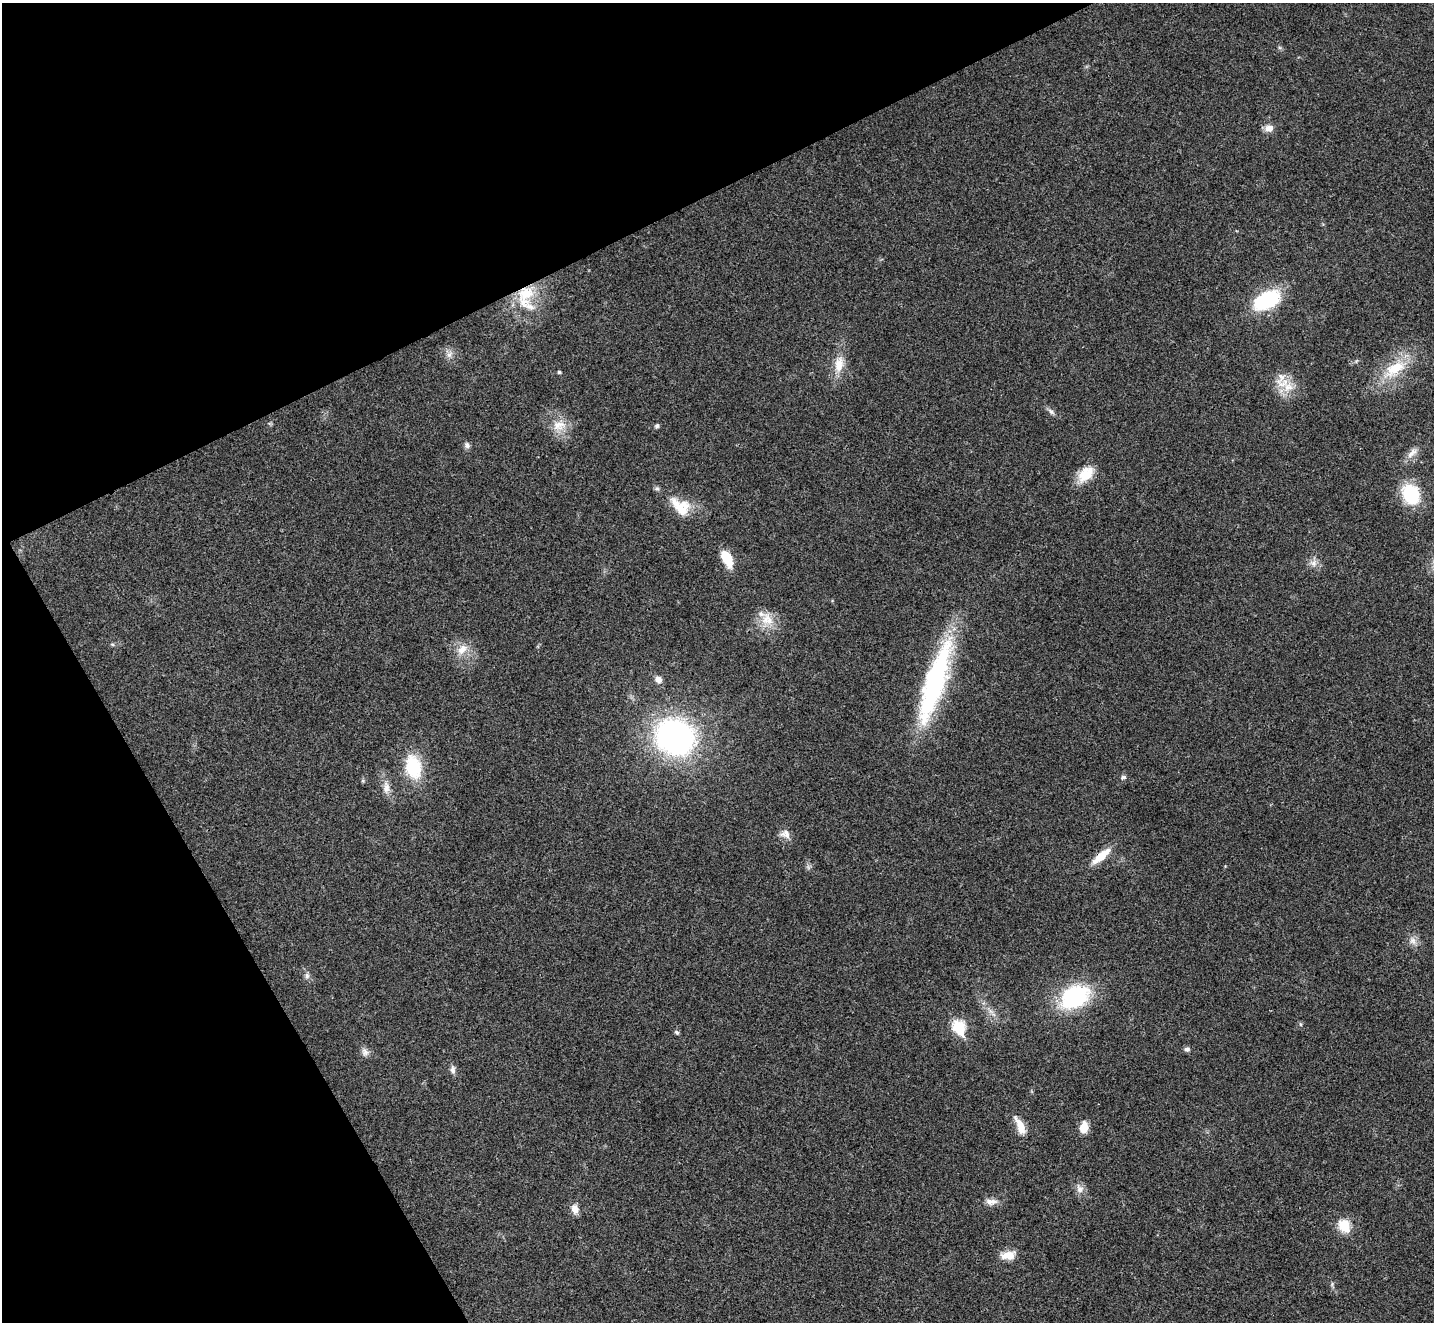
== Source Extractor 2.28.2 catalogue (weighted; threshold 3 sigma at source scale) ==
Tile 5 of 4 x 4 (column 1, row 2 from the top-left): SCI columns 6-1437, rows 2929-4248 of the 5735 x 5724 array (HDU 1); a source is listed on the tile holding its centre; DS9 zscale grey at full resolution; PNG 1436 x 1324 px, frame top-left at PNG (2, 3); no overlay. Shown black and unused: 25% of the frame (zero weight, under 3 of 4 exposures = <1% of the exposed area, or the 3 px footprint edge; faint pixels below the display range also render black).
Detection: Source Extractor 2.28.2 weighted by HDU 2 'WHT'; one run over the whole footprint, this tile lists its part. Background 0.0205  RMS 0.0043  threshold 0.0191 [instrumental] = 3 sigma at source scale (4.5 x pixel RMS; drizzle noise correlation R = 1.50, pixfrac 1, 0.05/0.05 arcsec/px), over >= 5 px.
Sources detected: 48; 3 inside a brighter listed object's ellipse — not listed separately; the other 45 listed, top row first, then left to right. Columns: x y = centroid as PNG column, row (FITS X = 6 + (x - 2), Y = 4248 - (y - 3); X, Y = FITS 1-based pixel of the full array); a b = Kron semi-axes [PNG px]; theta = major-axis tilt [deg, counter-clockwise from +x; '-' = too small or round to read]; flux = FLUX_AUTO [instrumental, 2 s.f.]
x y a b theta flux
1269 128 11 10 - 3.1
526 294 27 19 23 17
1266 300 27 15 25 33
449 355 8 6 54 1.7
839 364 21 11 84 6.9
1395 369 30 15 31 14
559 372 4 3 - 0.74
1288 387 15 11 4 6.1
1051 412 10 5 -41 1.3
559 425 20 13 12 6.4
657 426 6 5 - 0.87
467 445 8 7 - 1.4
1412 453 19 7 44 3.1
1086 474 22 15 44 8.7
1410 494 19 15 -66 25
680 508 34 12 -48 9.7
727 558 16 8 -62 13
1314 563 10 9 - 2.4
765 620 23 9 68 5.5
112 644 6 3 -18 0.54
462 649 17 11 47 5
658 679 9 8 - 2.2
935 682 100 21 72 71
675 737 32 27 -25 120
413 767 26 17 -78 19
1123 777 7 5 9 0.89
386 787 18 8 -85 3.4
785 834 13 11 -23 3
1101 856 27 9 41 7.5
1413 941 11 8 -65 2.4
307 976 8 6 -90 1.2
1074 997 29 21 25 41
1300 1024 6 4 -89 0.54
959 1027 7 6 - 39
677 1032 7 5 -41 0.76
1187 1049 7 6 - 1.1
365 1052 11 8 -58 2
453 1070 11 7 -86 1.6
1020 1126 25 8 -64 5.7
1084 1128 11 7 80 6.1
1080 1189 12 10 -56 2.6
991 1202 17 8 -1 2.9
575 1209 11 8 -70 3.2
1344 1225 11 10 - 11
1008 1255 19 10 8 5
Overlapping masked pixels (flux is a lower limit): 2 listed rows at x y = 526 294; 1101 856